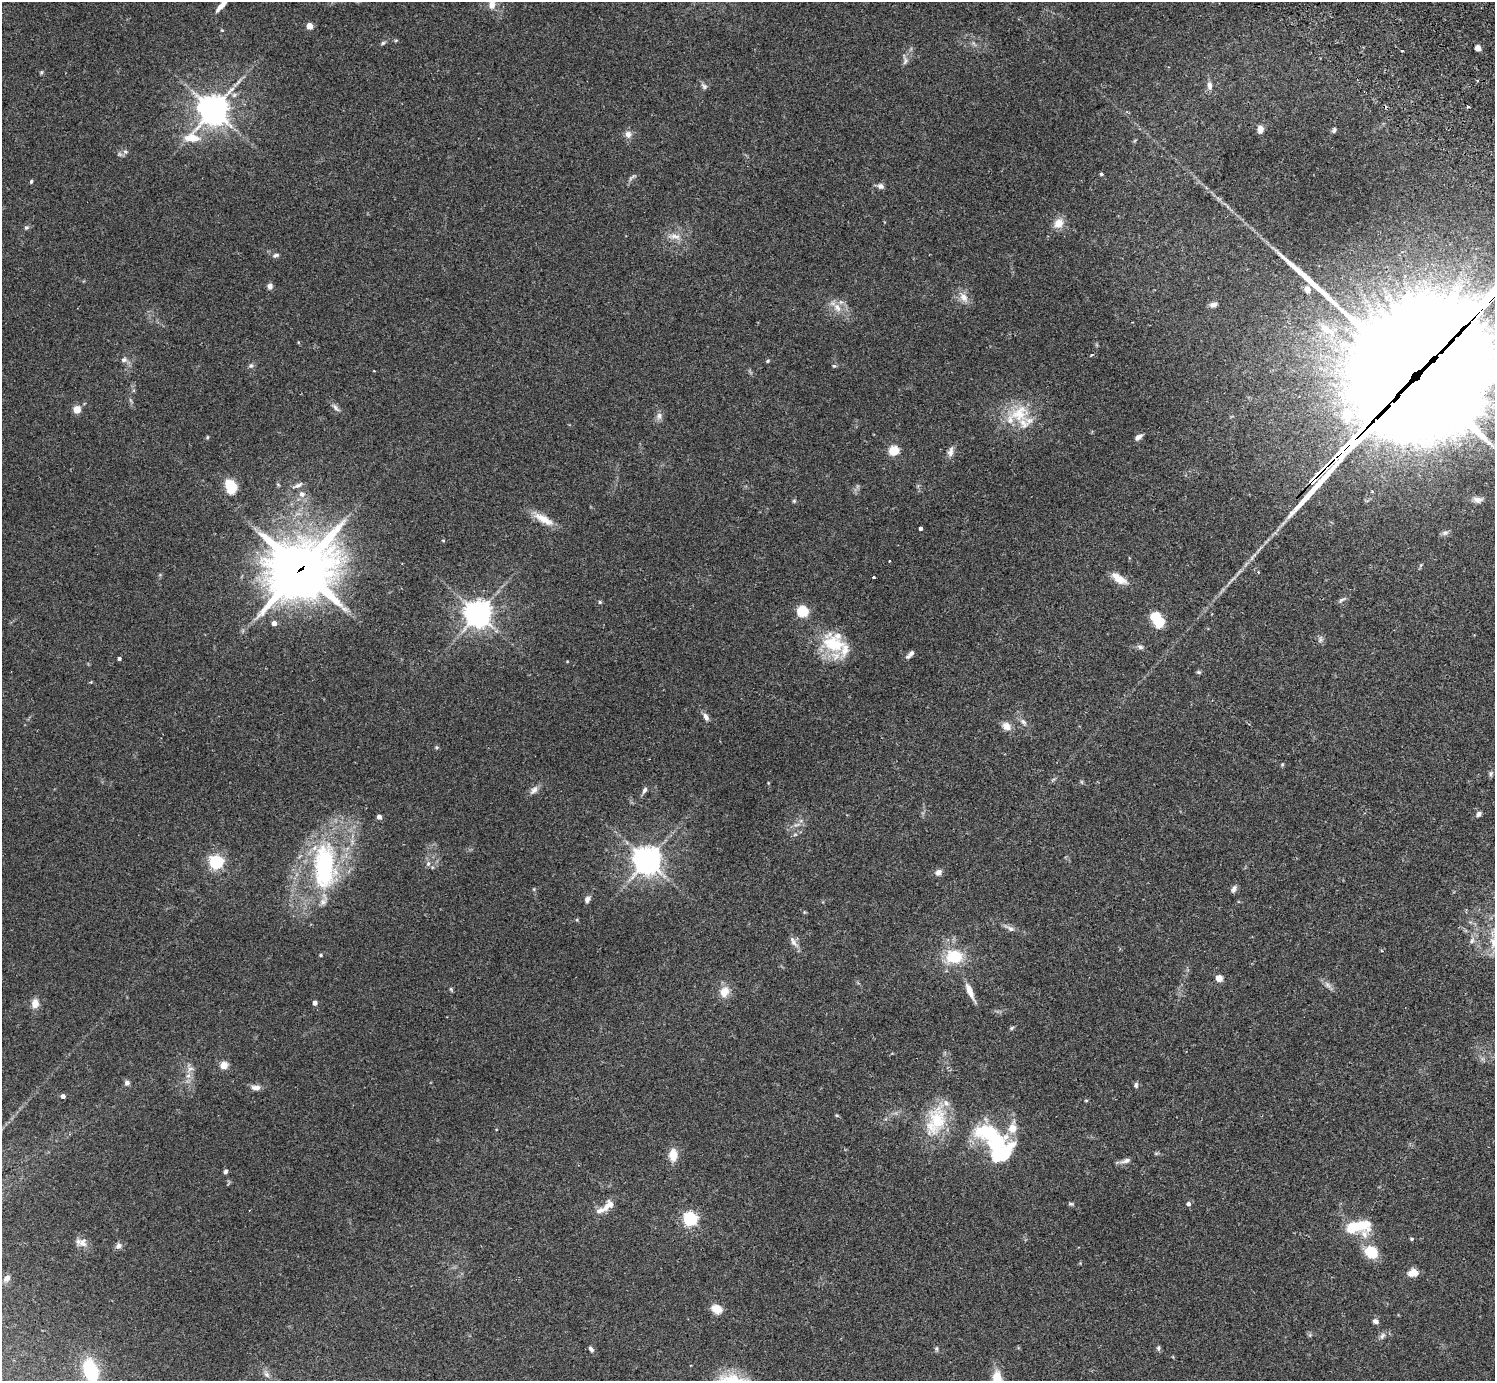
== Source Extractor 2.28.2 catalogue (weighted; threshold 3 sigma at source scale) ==
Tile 10 of 4 x 4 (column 2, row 3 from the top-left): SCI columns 1538-3030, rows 1726-3104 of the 6059 x 6069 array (HDU 1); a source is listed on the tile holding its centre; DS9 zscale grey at full resolution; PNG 1497 x 1383 px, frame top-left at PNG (2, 2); no overlay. Shown black and unused: <1% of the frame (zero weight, under 2 of 3 exposures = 3% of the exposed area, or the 3 px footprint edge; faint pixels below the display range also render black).
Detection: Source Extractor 2.28.2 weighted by HDU 2 'WHT'; one run over the whole footprint, this tile lists its part. Background 0.107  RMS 0.0065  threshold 0.029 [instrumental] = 3 sigma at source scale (4.5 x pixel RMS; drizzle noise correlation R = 1.50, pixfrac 1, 0.05/0.05 arcsec/px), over >= 5 px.
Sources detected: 154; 1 too faint to see at this stretch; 3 inside a brighter object's white glare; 2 cosmic-ray / hot-pixel residue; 1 long thin detection or spike segment (spike, bleed or trail) — not listed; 10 inside a brighter listed object's ellipse — not listed separately; the other 137 listed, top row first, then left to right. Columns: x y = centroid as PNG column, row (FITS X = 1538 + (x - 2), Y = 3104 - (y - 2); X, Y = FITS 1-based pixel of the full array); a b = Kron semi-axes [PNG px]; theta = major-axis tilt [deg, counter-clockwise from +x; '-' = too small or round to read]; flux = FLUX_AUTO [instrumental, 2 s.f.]
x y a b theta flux
492 4 14 9 -80 5.9
221 6 16 5 47 4.7
309 26 4 4 - 11
222 30 4 4 - 0.53
396 40 5 3 - 0.74
383 43 6 5 - 1
1477 48 6 5 - 3.8
1402 51 2 2 - 0.75
905 61 13 5 79 2.2
41 72 5 5 - 0.85
1477 81 3 3 - 0.7
704 86 10 6 -45 1.7
1209 86 12 6 -84 3.1
213 110 15 10 52 760
1260 129 8 6 81 3.7
1334 130 7 5 55 1.3
628 134 9 8 - 3.4
125 152 7 6 - 1.6
1101 174 4 3 - 1.1
632 177 13 4 37 1.5
31 181 5 3 - 0.87
881 186 8 7 - 2.3
1059 223 11 9 47 7.4
26 227 6 5 - 1.2
675 236 17 7 -10 4.8
276 255 9 5 25 1.4
270 286 7 6 - 2.3
1307 289 9 7 -75 4.2
964 297 15 10 -53 5.5
1214 304 10 6 20 2.7
837 308 14 9 -55 6.2
1327 329 26 10 -36 12
1091 355 3 3 - 1.8
124 360 9 7 11 2.1
768 361 5 4 - 0.75
251 366 7 5 43 1.4
834 366 6 3 -17 0.72
1412 372 78 13 45 23000
1426 384 106 88 31 22000
336 408 13 5 -46 2.2
77 409 5 5 - 18
1019 413 29 24 30 24
659 416 11 7 89 2.7
207 437 5 3 - 0.62
1138 437 9 6 37 2.6
894 451 5 5 - 42
950 452 14 7 77 3.4
278 484 6 4 -43 0.83
298 485 16 6 27 2.9
231 486 18 12 -69 13
302 494 9 8 - 3.4
1478 500 12 7 -2 3
794 501 5 5 - 0.85
544 519 28 9 -30 9.6
920 529 4 3 - 14
1445 533 9 6 10 1.8
443 540 5 3 - 0.53
301 569 26 22 28 2600
874 577 3 3 - 1.7
1119 579 17 8 -33 8.9
1342 600 11 4 31 1.7
600 602 5 4 - 0.8
802 611 5 5 - 60
478 614 8 8 - 640
1157 619 17 10 -61 19
274 623 5 5 - 3.4
834 644 31 21 -15 29
1140 647 9 6 -12 1.8
910 654 12 5 45 2.5
119 659 3 3 - 1.4
1199 672 7 5 -19 0.99
91 682 3 3 - 0.81
706 717 10 6 -65 2.7
1023 722 11 6 -47 2.5
1006 726 11 9 -33 4.9
436 747 5 4 - 0.76
1282 764 6 4 1 0.7
1491 774 7 5 62 1.3
1082 782 6 4 -71 0.8
534 790 13 8 50 3.2
644 790 8 6 64 1.7
1479 814 7 5 37 2.2
379 817 5 4 - 3.1
795 834 6 4 19 0.96
647 860 9 9 - 740
216 862 6 5 - 140
428 864 7 6 - 1.8
324 866 56 25 90 88
938 872 8 7 - 2.7
1234 889 10 6 61 2.1
587 899 8 6 75 2.7
1010 928 17 6 -28 3
1472 941 8 5 82 1.7
793 942 17 7 -57 3.7
1493 942 21 10 -87 10
321 955 4 3 - 0.9
954 957 14 11 2 26
1219 978 5 5 - 8.4
1327 985 10 6 -41 2.5
451 989 6 4 -72 0.78
970 991 22 6 -66 7.1
724 992 13 11 62 7.5
35 1003 11 8 83 5.3
315 1003 4 4 - 3.1
1011 1028 6 5 - 0.93
224 1065 5 4 - 21
188 1076 8 6 51 2.6
127 1083 7 7 - 2
1136 1085 7 5 86 1.4
256 1087 10 7 0 4
63 1096 4 4 - 3.1
1086 1100 5 3 - 0.64
837 1115 6 4 -21 0.8
936 1120 41 25 75 32
991 1135 51 25 -25 50
673 1155 14 9 90 8.6
1125 1161 15 6 16 2.7
225 1171 5 5 - 1.3
1071 1204 7 4 -9 0.97
1188 1204 5 4 - 2.1
609 1205 22 11 41 6.8
690 1219 6 5 - 130
1358 1226 31 12 10 23
1411 1239 4 4 - 0.88
83 1243 13 12 - 4.8
118 1246 9 8 - 2.5
1371 1252 16 13 -29 15
1413 1273 12 8 15 5.8
7 1278 10 7 50 2.5
717 1309 13 9 -26 6.9
1375 1321 7 5 -28 2.2
1382 1336 10 6 60 2.1
1158 1348 7 5 82 1.2
591 1349 8 5 -48 1.7
936 1349 7 5 -88 1.1
90 1371 23 14 -72 35
267 1374 10 6 -45 2.3
Overlapping masked pixels (flux is a lower limit): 3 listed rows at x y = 1412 372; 1426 384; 301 569
Isophote crosses this tile's border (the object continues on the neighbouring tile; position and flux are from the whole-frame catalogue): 5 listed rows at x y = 492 4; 221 6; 1426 384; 1493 942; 90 1371